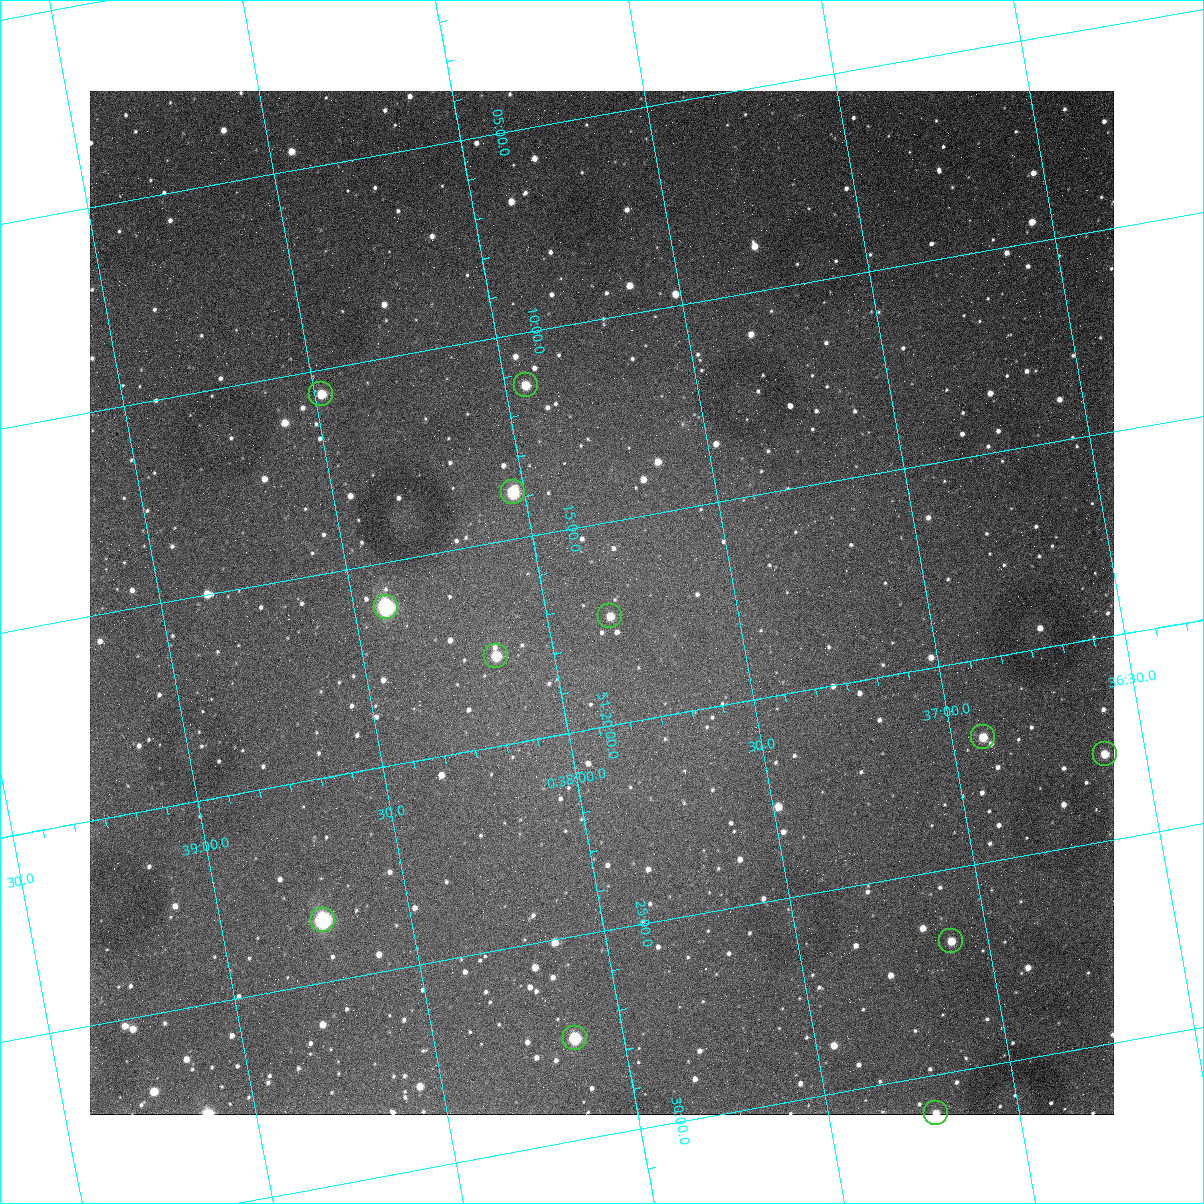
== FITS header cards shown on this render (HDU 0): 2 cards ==
NAXIS1  =                 1024
NAXIS2  =                 1024

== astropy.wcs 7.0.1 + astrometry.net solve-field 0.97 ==
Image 1024 x 1024 px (HDU 0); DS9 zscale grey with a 90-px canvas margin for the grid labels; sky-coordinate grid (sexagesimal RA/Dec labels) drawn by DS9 from the SOLVED WCS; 12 Tycho-2 reference stars matched to detected sources circled (green)
Header WCS: none
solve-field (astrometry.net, Tycho-2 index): SOLVED blind (the file carries no WCS)
Solved WCS: RA---TAN-SIP/DEC--TAN-SIP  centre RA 00:37:51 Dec +51:17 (9.46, +51.28 deg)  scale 1.49 arcsec/px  FOV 25.5' x 25.5'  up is -170 deg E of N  parity flipped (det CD > 0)
(file carries no celestial WCS; the grid is the blind solution)
Tycho-2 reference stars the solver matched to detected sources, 12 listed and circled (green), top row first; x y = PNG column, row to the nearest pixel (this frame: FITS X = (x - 90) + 1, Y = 1024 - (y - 91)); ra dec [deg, ICRS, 3 dp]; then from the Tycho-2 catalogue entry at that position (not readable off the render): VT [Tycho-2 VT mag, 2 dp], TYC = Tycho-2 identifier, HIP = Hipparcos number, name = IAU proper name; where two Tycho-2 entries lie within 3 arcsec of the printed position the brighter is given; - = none
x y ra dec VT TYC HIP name
526 385 9.486 +51.188 10.87 3261-2086-1 - -
321 394 9.620 +51.177 10.71 3261-2090-1 - -
513 492 9.507 +51.231 9.24 3261-2068-1 - -
386 607 9.604 +51.268 7.70 3261-1879-1 3018 -
610 616 9.459 +51.289 11.04 3261-1703-1 - -
496 656 9.538 +51.296 10.24 3261-1493-1 - -
983 737 9.229 +51.365 11.03 3261-2198-1 - -
1105 754 9.152 +51.381 11.06 3261-1519-1 - -
323 920 9.683 +51.391 7.88 3261-1837-1 - -
951 941 9.274 +51.446 10.91 3261-1253-1 - -
575 1038 9.532 +51.458 9.03 3261-1423-1 - -
936 1113 9.305 +51.516 11.13 3261-2117-1 - -